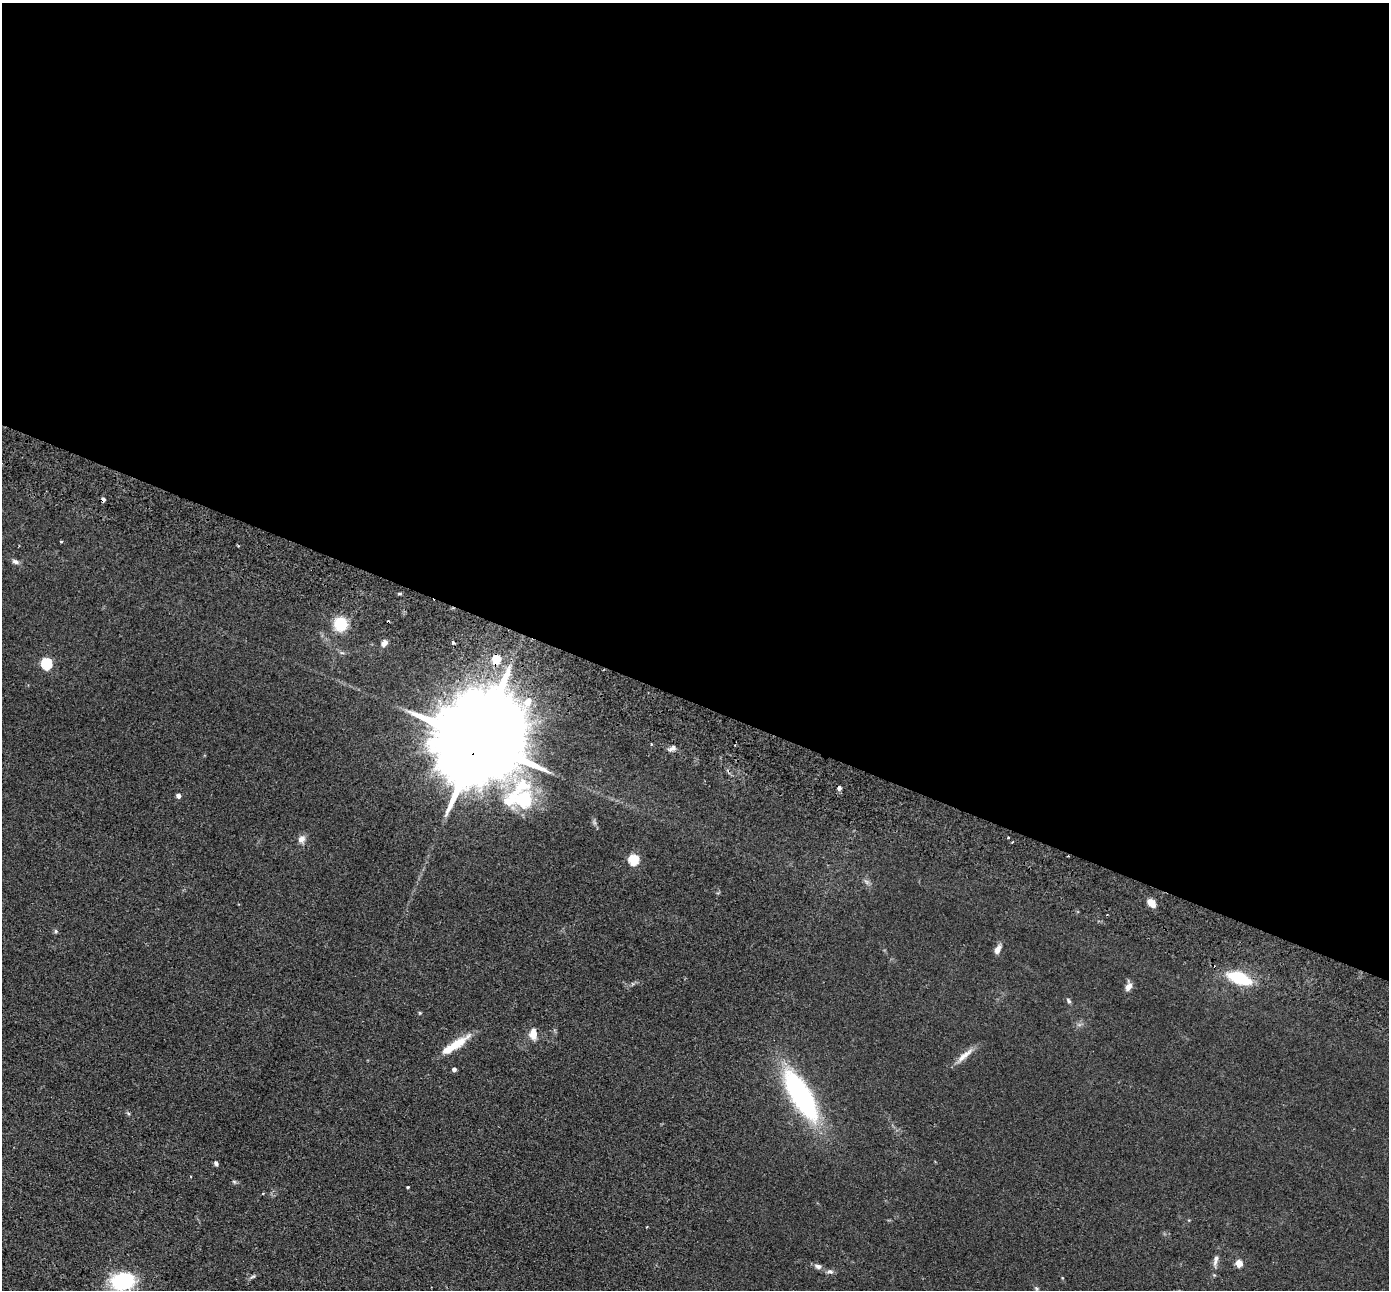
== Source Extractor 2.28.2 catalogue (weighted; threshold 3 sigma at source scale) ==
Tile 3 of 4 x 4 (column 3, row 1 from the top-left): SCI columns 2802-4188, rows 4191-5478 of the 5603 x 5672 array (HDU 1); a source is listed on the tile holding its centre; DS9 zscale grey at full resolution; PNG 1391 x 1292 px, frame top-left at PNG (2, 3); no overlay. Shown black and unused: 54% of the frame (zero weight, under 2 of 3 exposures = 3% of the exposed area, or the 3 px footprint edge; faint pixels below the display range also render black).
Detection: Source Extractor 2.28.2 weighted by HDU 2 'WHT'; one run over the whole footprint, this tile lists its part. Background 0.0692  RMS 0.0096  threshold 0.0433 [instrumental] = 3 sigma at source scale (4.5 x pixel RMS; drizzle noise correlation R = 1.50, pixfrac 1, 0.05/0.05 arcsec/px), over >= 5 px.
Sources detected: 44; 4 cosmic-ray / hot-pixel residue — not listed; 2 inside a brighter listed object's ellipse — not listed separately; the other 38 listed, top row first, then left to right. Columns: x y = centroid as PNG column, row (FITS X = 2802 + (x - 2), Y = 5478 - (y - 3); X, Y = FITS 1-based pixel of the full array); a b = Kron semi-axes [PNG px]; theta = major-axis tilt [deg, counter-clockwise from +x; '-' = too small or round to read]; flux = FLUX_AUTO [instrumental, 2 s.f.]
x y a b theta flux
61 542 3 3 - 1
15 561 9 6 -22 2.9
340 624 13 13 - 28
384 643 8 6 50 4.4
496 659 5 5 - 32
47 664 6 5 - 88
528 702 13 9 60 11
480 738 35 19 63 25000
651 744 3 3 - 0.96
672 748 11 5 36 3
839 788 5 4 - 2.8
178 796 4 4 - 3.8
524 800 46 24 88 65
1008 838 3 2 - 1.7
302 839 10 8 38 5
634 860 5 5 - 62
1151 903 8 5 -49 13
56 931 5 5 - 1.4
997 949 12 7 61 4.5
1239 978 22 10 -22 46
1128 987 10 7 57 5
1069 1001 8 4 -54 1.6
420 1013 5 3 - 0.85
533 1034 14 9 89 8.5
457 1043 28 9 33 21
964 1055 28 6 39 8.9
454 1070 4 4 - 3
801 1096 45 15 -59 190
216 1163 5 5 - 2.1
408 1187 3 3 - 1
647 1227 3 2 - 1.1
1216 1260 17 6 76 4.7
1239 1263 5 5 - 20
818 1266 10 6 -17 3.6
830 1271 8 5 -6 2.5
253 1276 9 4 29 1.8
123 1281 19 14 14 81
1036 1288 6 4 -19 1.3
Overlapping masked pixels (flux is a lower limit): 1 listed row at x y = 480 738